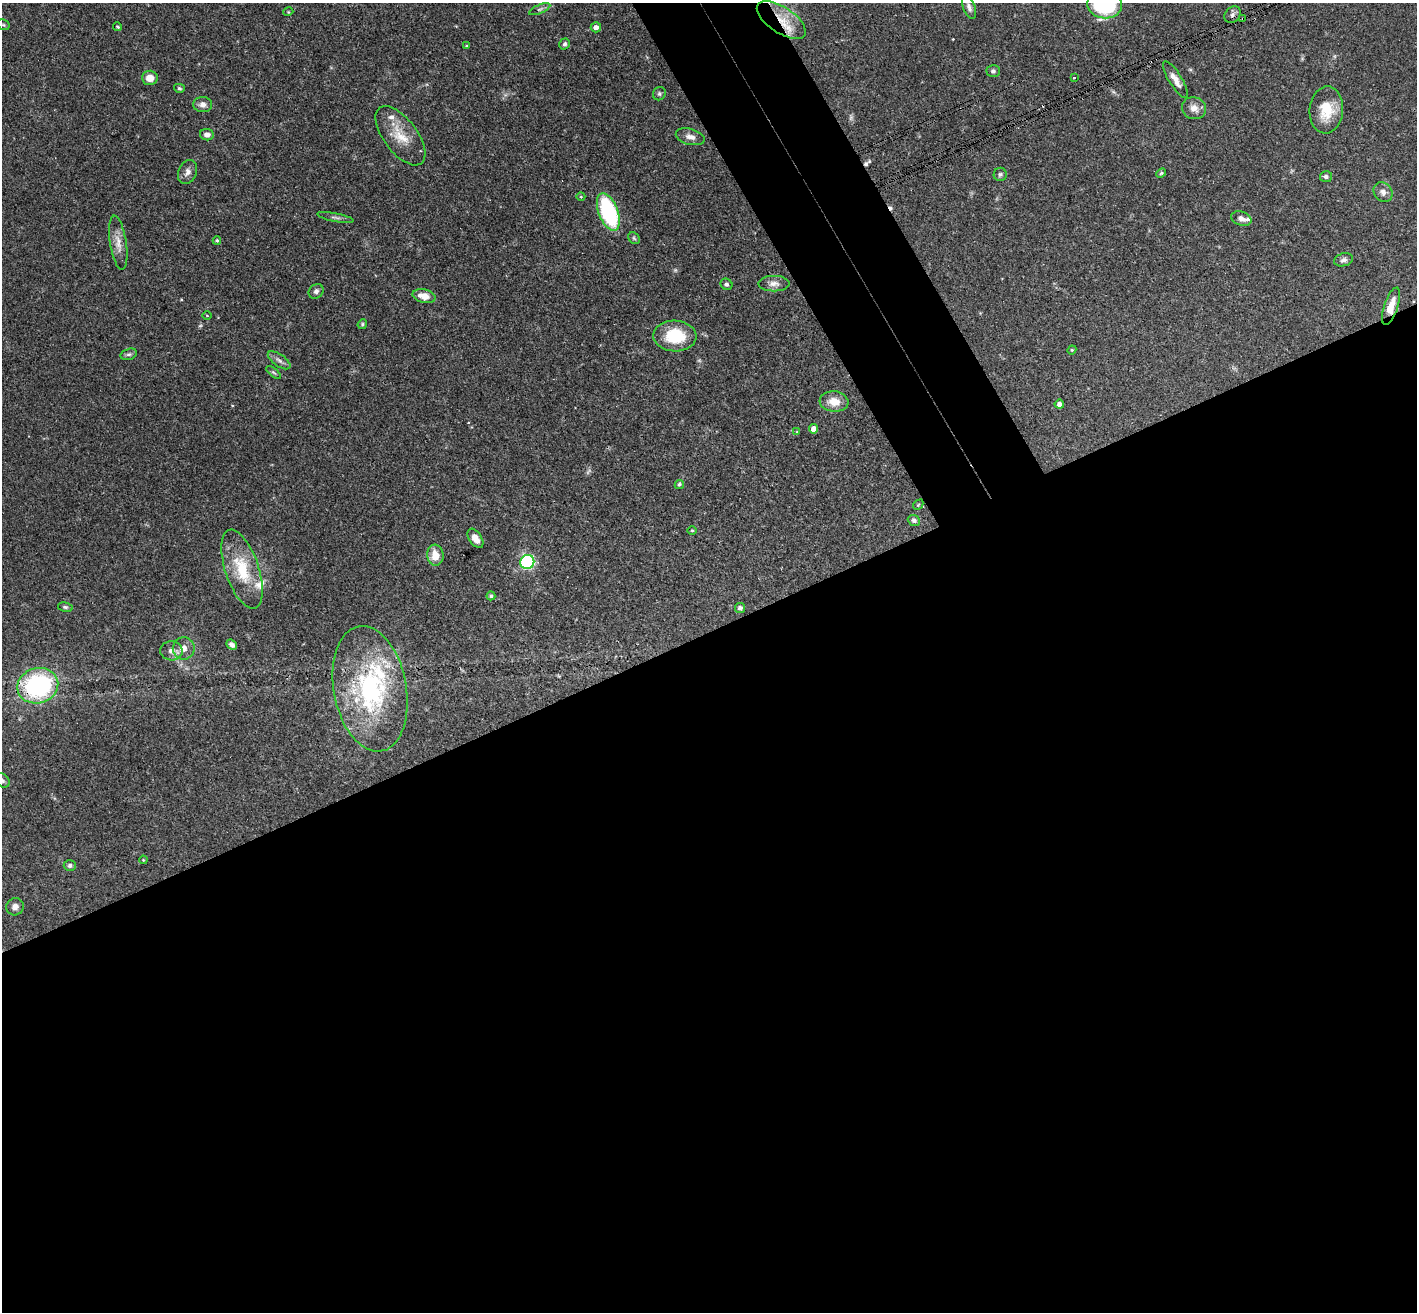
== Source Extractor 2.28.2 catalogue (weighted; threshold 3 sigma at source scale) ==
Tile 15 of 4 x 4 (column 3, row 4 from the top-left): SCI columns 2887-4301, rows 316-1625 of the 5771 x 5737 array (HDU 1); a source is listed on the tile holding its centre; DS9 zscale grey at full resolution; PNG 1419 x 1314 px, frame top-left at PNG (2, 3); each listed source drawn as its Kron ellipse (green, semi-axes under 4 px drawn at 4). Shown black and unused: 56% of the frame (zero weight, under 3 of 4 exposures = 6% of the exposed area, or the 3 px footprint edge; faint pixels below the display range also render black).
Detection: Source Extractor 2.28.2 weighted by HDU 2 'WHT'; one run over the whole footprint, this tile lists its part. Background 0.0569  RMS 0.0031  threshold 0.0141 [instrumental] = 3 sigma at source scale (4.5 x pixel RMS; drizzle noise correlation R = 1.50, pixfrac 1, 0.05/0.05 arcsec/px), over >= 5 px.
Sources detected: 85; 4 too faint to see at this stretch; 3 cosmic-ray / hot-pixel residue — neither listed nor drawn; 5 inside a brighter listed object's ellipse — not listed separately; the other 73 listed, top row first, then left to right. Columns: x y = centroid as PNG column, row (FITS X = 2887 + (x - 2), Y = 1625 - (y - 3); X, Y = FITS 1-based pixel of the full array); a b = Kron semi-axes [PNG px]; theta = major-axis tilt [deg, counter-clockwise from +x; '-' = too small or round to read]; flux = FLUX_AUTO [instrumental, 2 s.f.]
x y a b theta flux
1105 4 17 14 -8 30
969 7 12 6 -68 1.2
540 9 11 4 24 0.81
288 12 5 3 - 0.26
1232 15 9 7 47 1.1
1243 18 3 3 - 0.73
781 20 28 13 -34 8.3
3 25 7 5 -29 0.55
118 27 4 3 - 0.44
596 27 5 5 - 1.4
565 44 6 5 - 0.63
466 46 3 3 - 0.3
993 71 7 6 - 0.75
150 78 8 7 - 3.3
1074 78 4 2 - 0.23
1176 80 21 6 -58 2.7
179 88 5 4 - 0.46
659 94 7 6 - 0.69
203 105 9 7 -6 1.6
1194 108 12 11 - 2.4
1326 110 23 17 85 8.5
207 135 7 5 -8 1.3
400 136 35 17 -53 8
690 137 15 8 -15 2.1
187 172 12 9 67 1.7
1161 173 5 4 - 0.38
1000 174 6 6 - 0.71
1326 177 6 5 - 0.79
1383 192 10 9 - 1.7
581 197 4 3 - 0.26
608 212 20 9 -69 32
336 217 18 2 -11 0.81
1241 219 10 7 -17 1.8
634 238 6 5 - 0.5
217 240 4 3 - 0.42
118 243 27 8 -81 3.5
1344 260 9 6 16 1
726 284 6 5 - 0.73
774 284 16 7 0 2.1
316 291 8 6 42 1
424 296 11 6 -12 3.5
1391 306 19 7 71 3.9
207 315 4 3 - 0.23
362 324 5 4 - 0.5
675 336 21 15 -2 12
1072 350 4 4 - 0.36
129 354 8 5 17 0.78
279 360 13 6 -35 1.4
274 372 9 4 -38 0.58
834 401 14 10 -5 4.2
1059 404 4 4 - 1.4
814 429 4 4 - 2.4
797 432 4 3 - 0.3
679 484 5 4 - 0.6
918 505 6 4 46 0.39
914 520 6 5 - 0.78
692 530 5 3 - 0.28
475 538 11 6 -56 2.7
435 555 10 8 -84 4.3
527 562 7 7 - 39
242 569 41 16 -72 13
491 596 4 4 - 0.56
65 607 7 4 -10 0.55
740 608 5 5 - 1
232 645 6 4 -42 1.1
184 648 11 11 - 2.5
171 651 11 9 -2 1.9
38 686 21 17 17 43
370 689 63 36 -80 48
2 780 8 6 -40 0.83
143 860 4 3 - 0.25
70 865 6 5 - 0.79
15 907 9 8 - 1.7
Overlapping masked pixels (flux is a lower limit): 5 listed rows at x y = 1243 18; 781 20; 1391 306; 184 648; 38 686
Isophote crosses this tile's border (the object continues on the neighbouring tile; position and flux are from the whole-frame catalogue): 2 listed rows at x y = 1105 4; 2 780